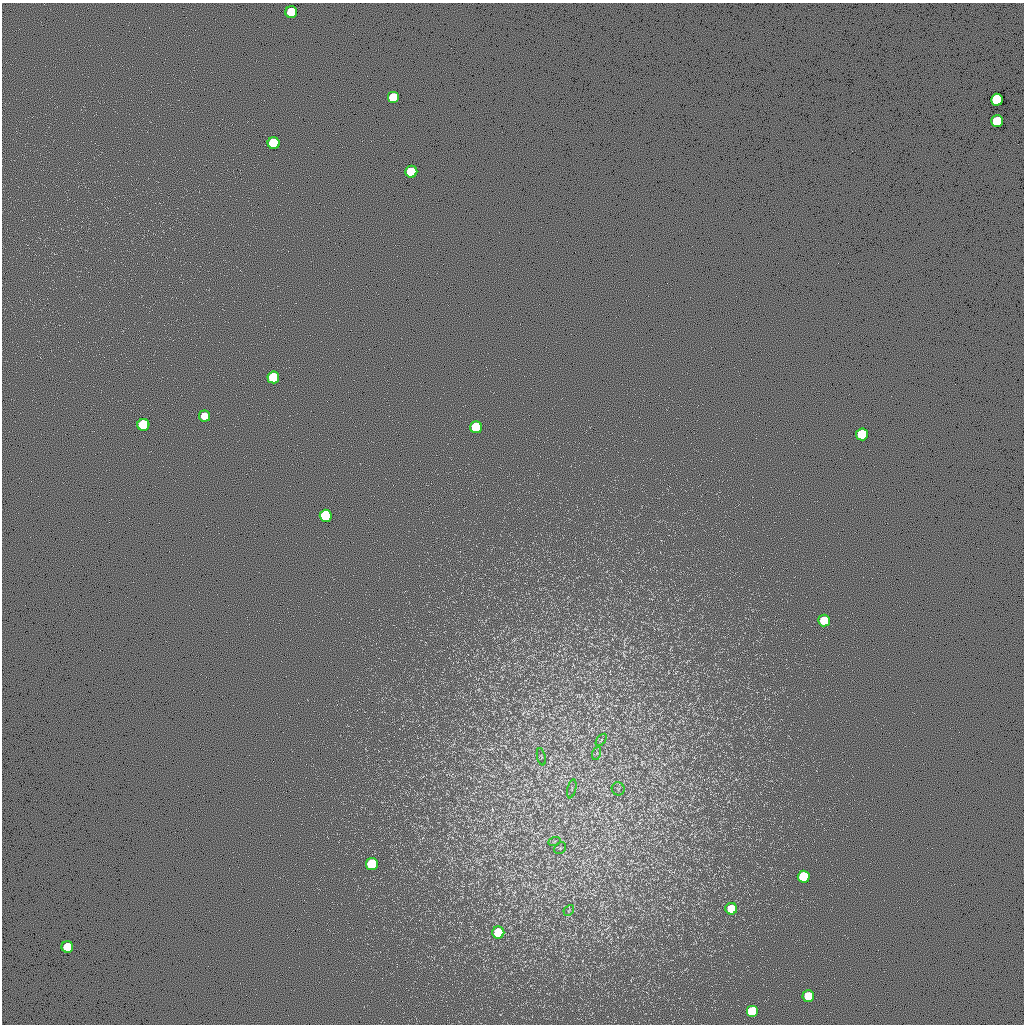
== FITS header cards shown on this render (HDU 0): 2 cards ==
NAXIS1  =                 1022 / length of data axis 1
NAXIS2  =                 1022 / length of data axis 2

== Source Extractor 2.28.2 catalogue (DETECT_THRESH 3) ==
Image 1022 x 1022 px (HDU 0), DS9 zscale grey, 1 PNG px = 1 image px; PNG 1026 x 1026 px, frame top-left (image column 1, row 1022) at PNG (2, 3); each listed source drawn as its Kron ellipse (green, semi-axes under 4 px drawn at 4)
Background 0.485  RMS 8.2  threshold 24.7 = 3 sigma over >= 5 px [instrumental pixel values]
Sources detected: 28; all 28 listed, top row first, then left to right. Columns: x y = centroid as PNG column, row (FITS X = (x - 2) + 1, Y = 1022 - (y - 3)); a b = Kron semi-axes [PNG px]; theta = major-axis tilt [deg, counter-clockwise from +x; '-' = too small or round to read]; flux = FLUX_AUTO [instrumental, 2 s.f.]
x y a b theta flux
291 12 6 6 - 57000
393 97 6 6 - 57000
997 100 6 6 - 170000
997 121 6 6 - 85000
274 143 6 6 - 150000
411 172 6 6 - 80000
273 377 6 6 - 71000
204 416 5 5 - 13000
143 425 6 6 - 150000
476 427 6 6 - 95000
862 434 6 6 - 97000
326 516 6 6 - 180000
824 621 6 6 - 27000
601 740 7 3 53 820
597 753 7 4 72 1000
541 757 9 3 -77 840
572 789 10 4 77 1200
618 789 6 6 - 1500
554 842 6 4 20 900
560 848 6 5 - 1000
372 864 6 6 - 120000
804 877 6 6 - 95000
731 909 6 6 - 26000
569 910 6 4 47 810
498 932 6 6 - 36000
67 947 6 6 - 48000
808 996 6 6 - 28000
752 1012 6 6 - 98000